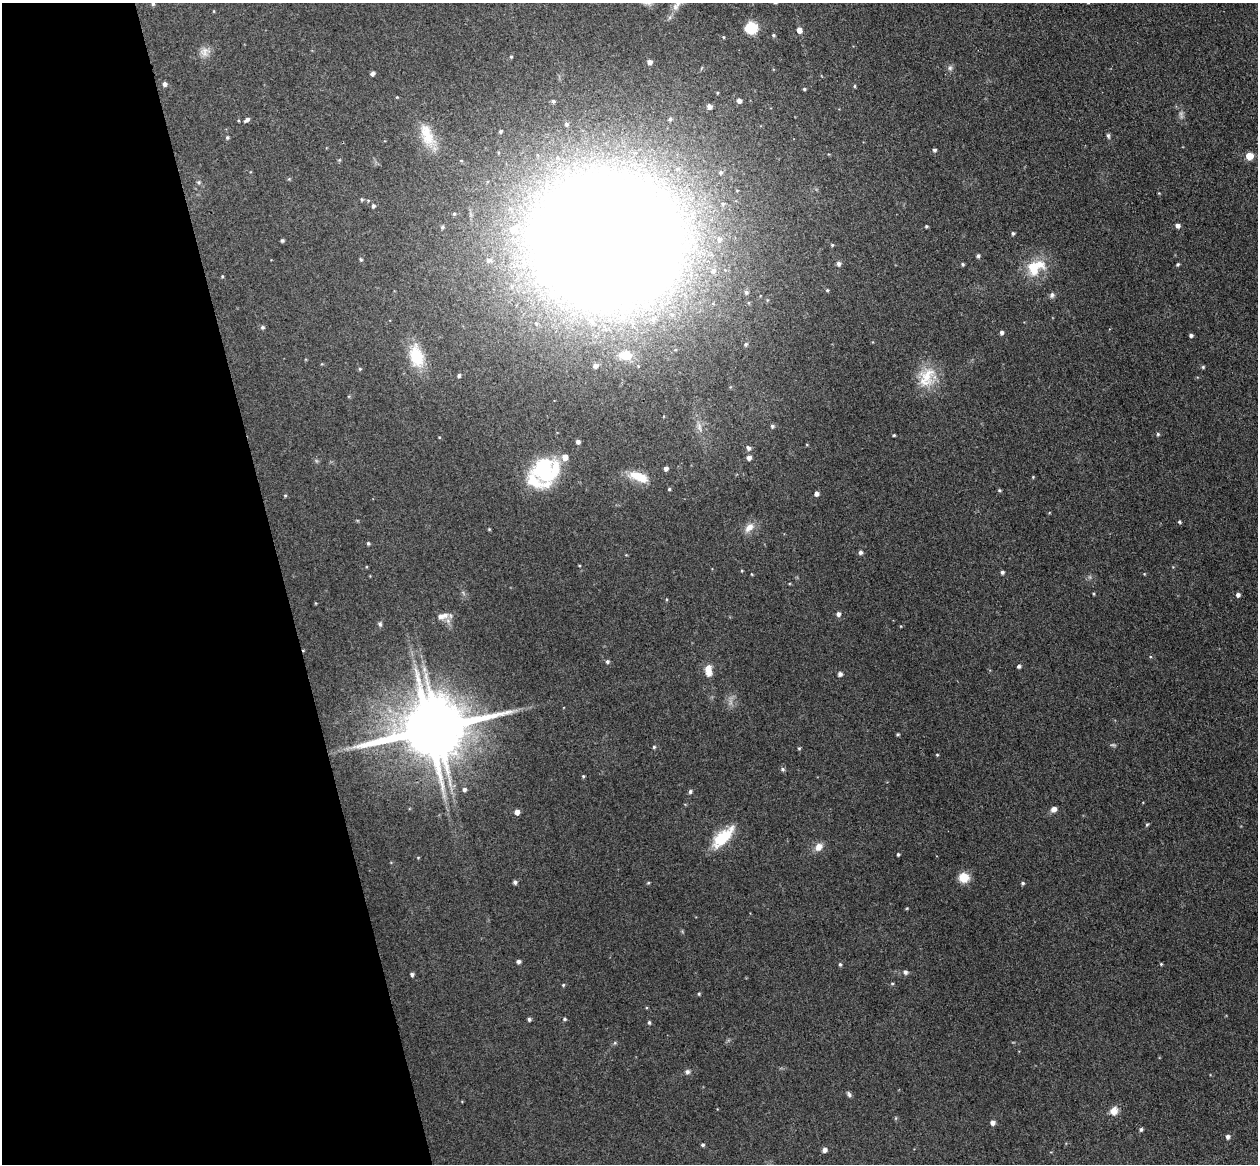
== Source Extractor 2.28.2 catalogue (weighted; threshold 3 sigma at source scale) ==
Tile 5 of 4 x 4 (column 1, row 2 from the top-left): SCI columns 58-1313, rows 2481-3642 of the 5135 x 5078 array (HDU 1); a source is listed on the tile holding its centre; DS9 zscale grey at full resolution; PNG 1260 x 1166 px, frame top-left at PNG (2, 3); no overlay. Shown black and unused: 22% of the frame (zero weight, under 3 of 4 exposures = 5% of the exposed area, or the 3 px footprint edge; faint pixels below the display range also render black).
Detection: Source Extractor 2.28.2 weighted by HDU 2 'WHT'; one run over the whole footprint, this tile lists its part. Background 0.0741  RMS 0.0078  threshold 0.0353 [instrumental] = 3 sigma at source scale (4.5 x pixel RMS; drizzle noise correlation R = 1.50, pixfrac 1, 0.05/0.05 arcsec/px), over >= 5 px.
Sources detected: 144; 2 too faint to see at this stretch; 1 inside a brighter object's white glare — not listed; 2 inside a brighter listed object's ellipse — not listed separately; the other 139 listed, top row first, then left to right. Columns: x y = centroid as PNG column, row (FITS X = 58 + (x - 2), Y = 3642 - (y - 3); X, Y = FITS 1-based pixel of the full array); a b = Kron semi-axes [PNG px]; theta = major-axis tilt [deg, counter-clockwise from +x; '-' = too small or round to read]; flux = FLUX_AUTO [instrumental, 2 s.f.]
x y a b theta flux
153 4 5 4 - 1.1
675 7 11 9 85 4.7
214 11 5 3 - 0.65
751 28 7 7 - 35
799 30 5 5 - 4.8
773 35 4 4 - 1.2
724 37 4 3 - 0.7
204 52 14 13 - 6.2
511 57 4 4 - 0.78
650 62 5 4 - 3.7
950 68 7 6 - 2.1
372 73 5 4 - 2.6
165 84 5 5 - 2.7
854 86 4 4 - 0.91
804 89 4 3 - 1.1
397 97 4 3 - 0.61
553 101 4 4 - 1.3
739 101 5 5 - 3.7
709 107 5 5 - 3.4
670 119 4 4 - 1.5
247 120 7 4 41 2.4
566 124 5 4 - 1.4
500 131 4 4 - 1.3
427 135 35 16 -68 22
1108 136 8 5 -82 1.7
227 137 5 4 - 1.1
934 150 4 4 - 1.8
1249 156 5 5 - 19
339 160 5 4 - 0.89
721 172 6 6 - 1.6
199 182 6 4 46 1.1
362 199 5 4 - 1.1
373 206 5 5 - 1.7
454 214 4 3 - 0.89
1177 225 5 5 - 3.1
926 226 4 3 - 0.98
442 227 4 4 - 1.2
513 229 15 10 42 14
1013 233 4 4 - 1.3
719 239 7 7 - 3
607 240 91 80 -6 3900
282 241 3 3 - 1.3
832 245 4 4 - 0.88
978 256 5 4 - 1.7
361 259 5 4 - 1
489 260 7 6 - 2.5
839 264 6 5 - 2.3
963 264 4 4 - 1.1
1178 264 5 4 - 1.1
1035 267 27 18 30 25
713 270 6 6 - 2.7
222 276 4 4 - 0.76
827 290 4 3 - 0.87
746 292 6 5 - 1.8
1052 295 8 6 79 2.1
749 303 5 3 - 0.78
262 327 5 5 - 1.6
1001 333 4 4 - 2
1191 335 4 4 - 2.1
746 344 6 5 - 1.5
625 355 16 11 -4 15
416 356 28 16 -75 28
595 366 6 5 - 3.2
1203 367 4 4 - 0.96
360 369 5 4 - 1
459 375 5 4 - 1.7
926 377 29 21 72 24
772 426 5 5 - 1.7
699 427 14 6 -81 4.4
1158 434 5 4 - 1.2
894 435 3 3 - 0.78
578 442 5 4 - 2.2
748 448 6 5 - 2.5
565 457 6 6 - 6
749 458 5 5 - 3.6
666 469 5 4 - 2.4
545 471 19 18 - 94
639 477 24 10 -20 16
1033 477 4 4 - 0.65
669 489 4 4 - 1
999 490 5 4 - 1
816 494 4 4 - 3.1
285 496 4 4 - 0.89
1179 522 5 4 - 1
749 527 15 9 44 7
489 529 4 3 - 0.69
368 543 4 4 - 1.2
860 552 5 5 - 2.3
1002 572 4 4 - 1.8
1094 594 4 3 - 0.79
1238 595 5 5 - 2.5
838 614 5 5 - 2.6
445 615 10 9 - 5.2
380 624 7 5 -82 1.9
607 662 5 5 - 1.5
1019 666 5 4 - 1.7
424 669 8 6 71 2.9
708 671 15 8 -87 8.2
840 674 5 4 - 2.8
429 730 17 15 -70 6000
897 734 4 3 - 0.99
654 747 4 4 - 1.2
799 748 4 4 - 0.91
937 755 4 3 - 0.72
783 769 6 5 - 1.5
583 776 4 3 - 0.97
464 789 5 5 - 2
690 791 5 4 - 1.6
1054 809 7 6 - 4
517 812 5 5 - 4.2
1147 825 4 3 - 1.1
723 837 30 12 44 28
819 847 9 7 49 6.7
898 854 3 3 - 1.2
418 858 5 3 - 0.63
964 877 8 7 - 18
515 882 4 4 - 1.9
648 883 4 4 - 0.87
1023 883 5 4 - 1.2
518 961 4 4 - 2.3
840 964 5 4 - 1.3
1161 964 4 3 - 0.79
905 972 6 5 - 2
412 974 4 4 - 1.9
892 983 5 3 - 0.87
563 985 4 4 - 0.89
699 994 4 3 - 0.93
529 1019 4 4 - 1.5
564 1019 5 4 - 1.1
649 1022 5 4 - 1.2
615 1043 5 5 - 1.1
687 1072 6 6 - 2.1
849 1094 8 5 -61 1.7
1114 1111 10 8 61 6.5
993 1123 5 5 - 3
1141 1129 4 4 - 1.6
1228 1137 5 5 - 2.4
703 1145 4 4 - 1.4
824 1150 5 5 - 3.6
Overlapping masked pixels (flux is a lower limit): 1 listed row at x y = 429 730
Isophote crosses this tile's border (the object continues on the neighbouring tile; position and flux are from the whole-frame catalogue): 3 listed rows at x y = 153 4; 675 7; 607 240